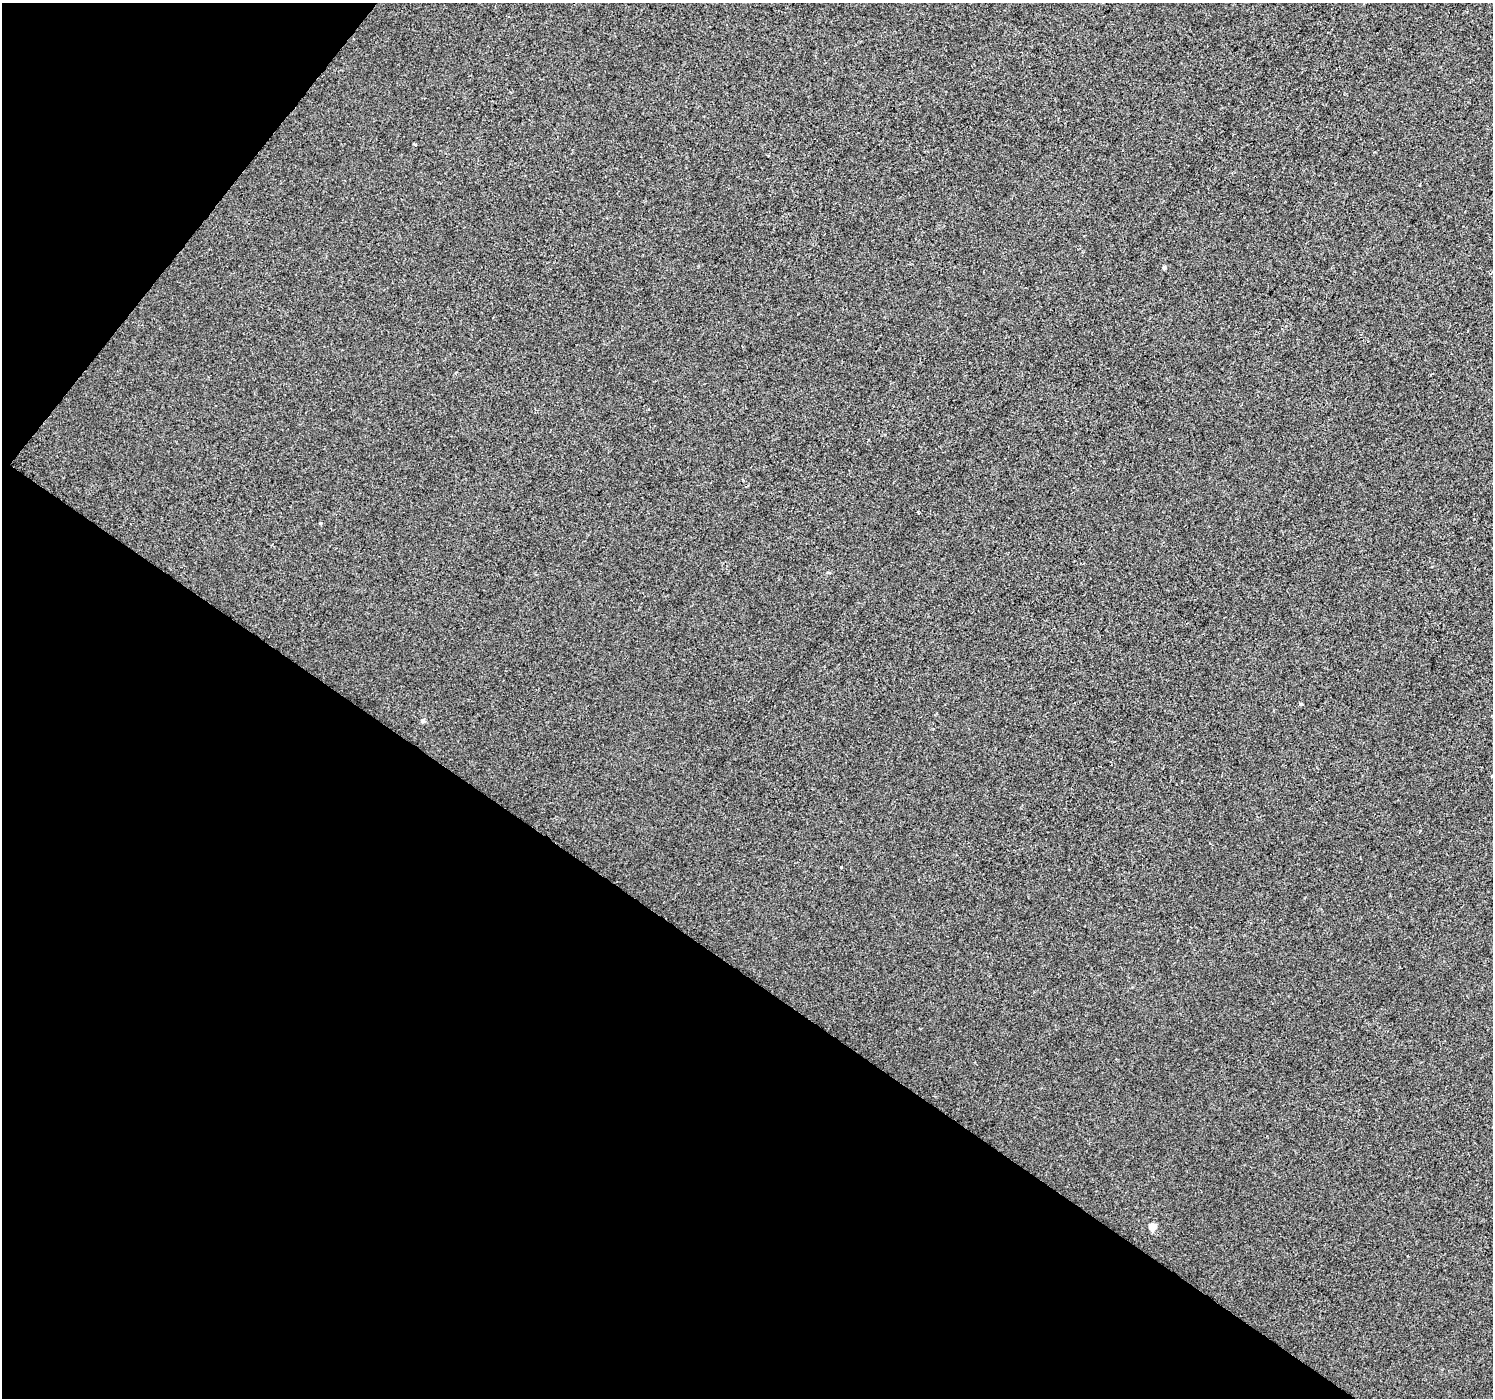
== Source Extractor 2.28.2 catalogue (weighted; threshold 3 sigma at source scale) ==
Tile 9 of 4 x 4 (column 1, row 3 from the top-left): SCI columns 6-1496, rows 1642-3037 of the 5969 x 6009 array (HDU 1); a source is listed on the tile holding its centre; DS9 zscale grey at full resolution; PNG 1495 x 1400 px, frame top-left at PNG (2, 3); no overlay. Shown black and unused: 35% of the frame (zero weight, under 2 of 3 exposures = <1% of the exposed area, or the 3 px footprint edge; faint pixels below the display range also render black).
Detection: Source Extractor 2.28.2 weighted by HDU 2 'WHT'; one run over the whole footprint, this tile lists its part. Background 4.93e-04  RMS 0.0057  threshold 0.0254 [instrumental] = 3 sigma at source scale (4.5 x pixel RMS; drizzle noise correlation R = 1.50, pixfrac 1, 0.0396/0.0396 arcsec/px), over >= 5 px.
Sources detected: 7; all 7 listed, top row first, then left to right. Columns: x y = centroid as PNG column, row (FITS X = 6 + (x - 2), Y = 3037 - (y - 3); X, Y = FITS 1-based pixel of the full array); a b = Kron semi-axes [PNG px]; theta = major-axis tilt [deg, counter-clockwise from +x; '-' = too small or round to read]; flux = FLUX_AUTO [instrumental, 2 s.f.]
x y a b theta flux
415 144 4 3 - 1.2
1164 268 5 4 - 1.2
918 512 3 2 - 0.77
1301 704 4 4 - 0.88
422 721 7 5 -7 0.92
841 867 3 2 - 0.46
1152 1227 5 5 - 11